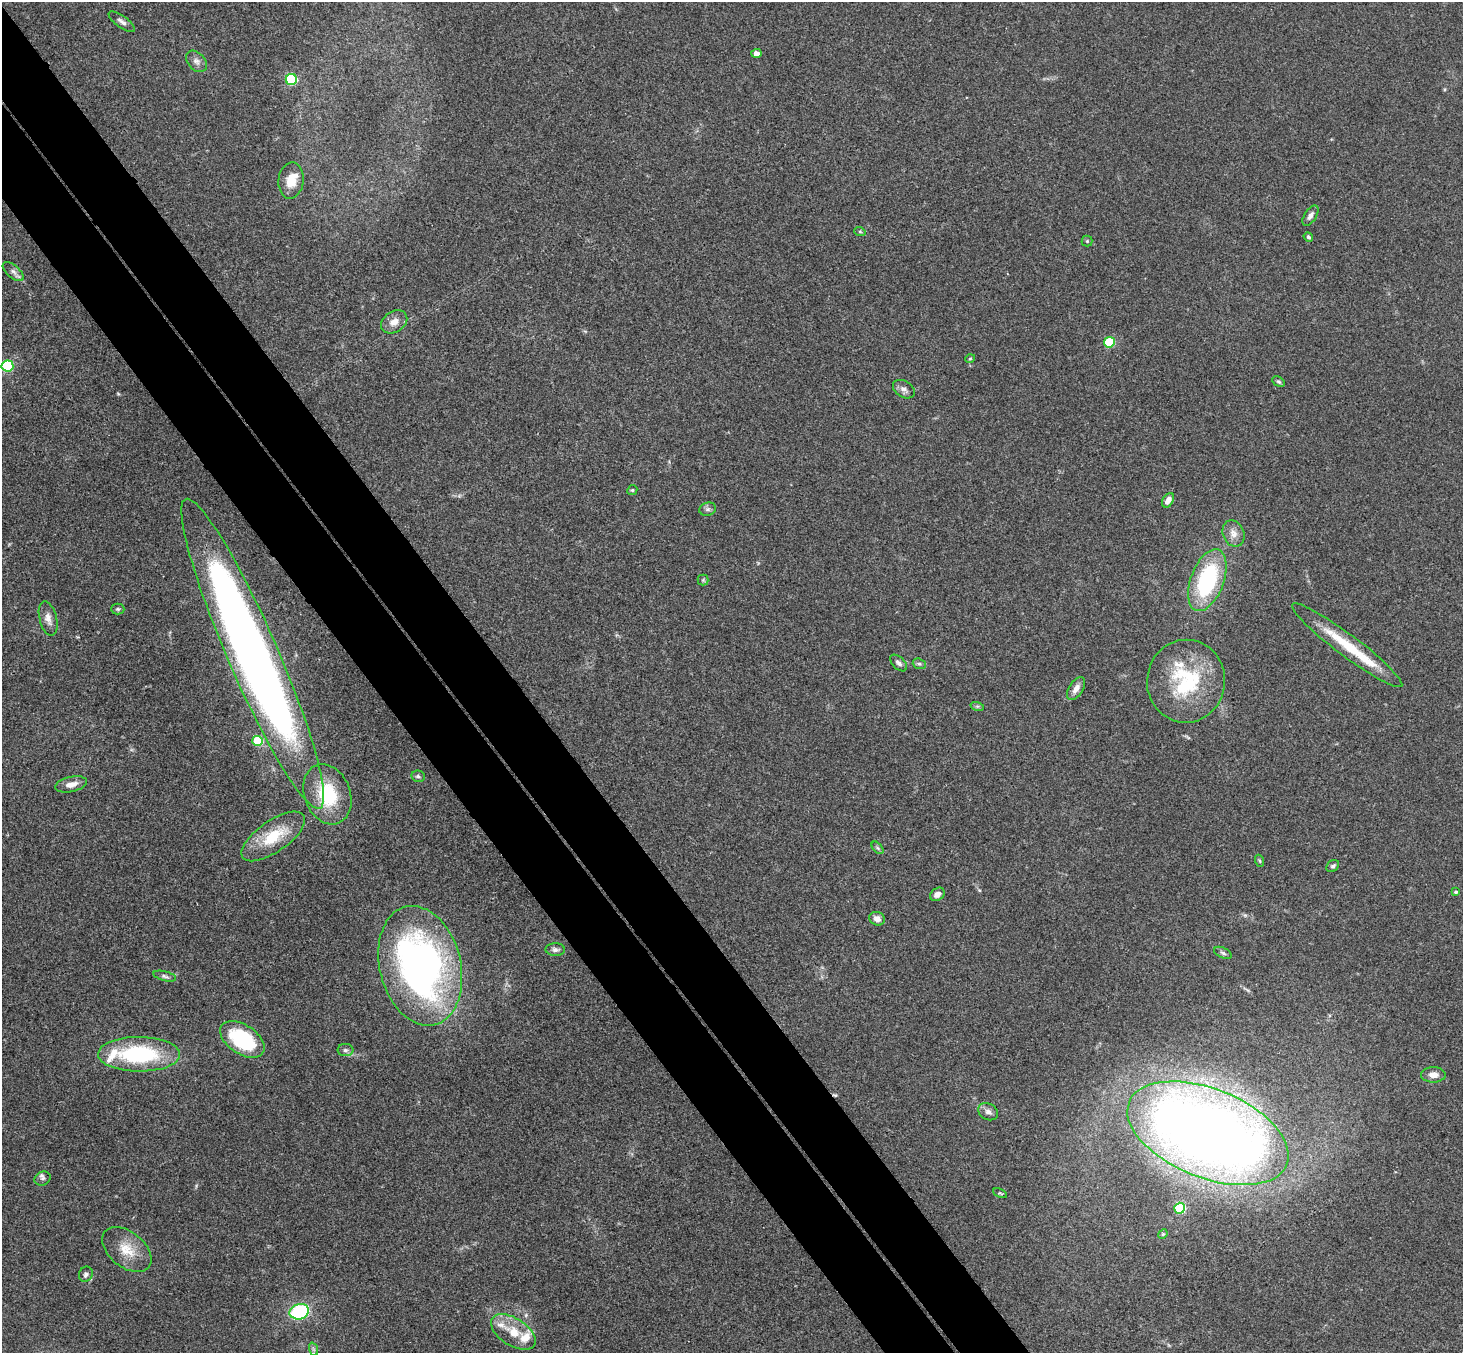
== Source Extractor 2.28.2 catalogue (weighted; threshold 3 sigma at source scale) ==
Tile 11 of 4 x 4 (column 3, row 3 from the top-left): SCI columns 2975-4435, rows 1682-3032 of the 5946 x 5927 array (HDU 1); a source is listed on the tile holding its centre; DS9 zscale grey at full resolution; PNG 1465 x 1355 px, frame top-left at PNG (2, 2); each listed source drawn as its Kron ellipse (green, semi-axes under 4 px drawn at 4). Shown black and unused: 9% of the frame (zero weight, under 3 of 4 exposures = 6% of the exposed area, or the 3 px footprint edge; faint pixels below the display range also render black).
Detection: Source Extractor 2.28.2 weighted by HDU 2 'WHT'; one run over the whole footprint, this tile lists its part. Background 0.163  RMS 0.0073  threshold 0.0329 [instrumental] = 3 sigma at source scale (4.5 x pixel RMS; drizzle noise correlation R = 1.50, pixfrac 1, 0.05/0.05 arcsec/px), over >= 5 px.
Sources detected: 68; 1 cosmic-ray / hot-pixel residue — neither listed nor drawn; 6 inside a brighter listed object's ellipse — not listed separately; the other 61 listed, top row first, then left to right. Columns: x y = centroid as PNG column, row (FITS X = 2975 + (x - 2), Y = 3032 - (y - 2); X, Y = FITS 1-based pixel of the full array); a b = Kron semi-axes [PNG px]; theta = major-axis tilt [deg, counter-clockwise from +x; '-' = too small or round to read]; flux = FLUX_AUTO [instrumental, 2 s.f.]
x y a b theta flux
122 22 15 6 -35 3.2
756 53 5 4 - 3.5
196 61 12 8 -46 3.6
291 79 5 5 - 75
291 180 18 12 85 12
1310 216 11 6 57 3.4
860 232 6 3 -19 0.86
1308 237 5 4 - 1.2
1087 241 5 5 - 1.1
13 272 13 6 -41 3.1
394 322 14 10 33 6.6
1109 342 5 5 - 44
970 359 5 3 - 0.61
7 366 6 5 - 68
1279 382 7 4 -29 1.3
904 389 12 8 -32 3.4
632 490 5 4 - 0.99
1168 500 8 5 59 5.5
708 509 8 6 14 2
1233 533 13 10 -67 6
703 580 5 5 - 1.2
1207 580 32 16 69 84
118 609 6 5 - 1.2
48 619 18 8 -75 5.7
1347 645 68 11 -37 33
253 654 168 25 -66 810
899 663 10 6 -44 2.4
919 664 7 5 -20 1.5
1186 681 41 39 84 65
1076 689 13 7 58 5.2
977 706 7 4 -17 1.2
258 741 5 5 - 36
418 776 7 5 -11 1.7
71 784 16 7 12 6.6
327 794 31 23 -69 40
273 836 37 15 35 29
877 848 7 4 -47 1.5
1260 861 6 4 -70 0.99
1333 866 7 5 37 1.6
1456 892 4 4 - 1.3
937 894 8 6 37 3.7
877 919 8 6 -21 5
555 950 9 6 -1 2.7
1223 953 9 5 -25 1.7
420 966 61 40 -76 320
165 976 12 4 -14 2
242 1039 25 14 -33 57
345 1050 8 6 0 2.1
139 1054 41 17 0 74
1433 1075 12 7 0 5.4
988 1112 10 8 -29 3.6
1208 1133 85 44 -22 1000
42 1178 8 6 26 2.1
1000 1193 7 4 -27 0.98
1180 1208 5 5 - 70
1163 1234 5 4 - 0.88
127 1250 28 17 -39 17
86 1274 8 6 57 2.6
299 1312 10 7 17 62
513 1332 25 13 -33 15
313 1349 7 4 -71 1.3
Overlapping masked pixels (flux is a lower limit): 1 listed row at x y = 253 654